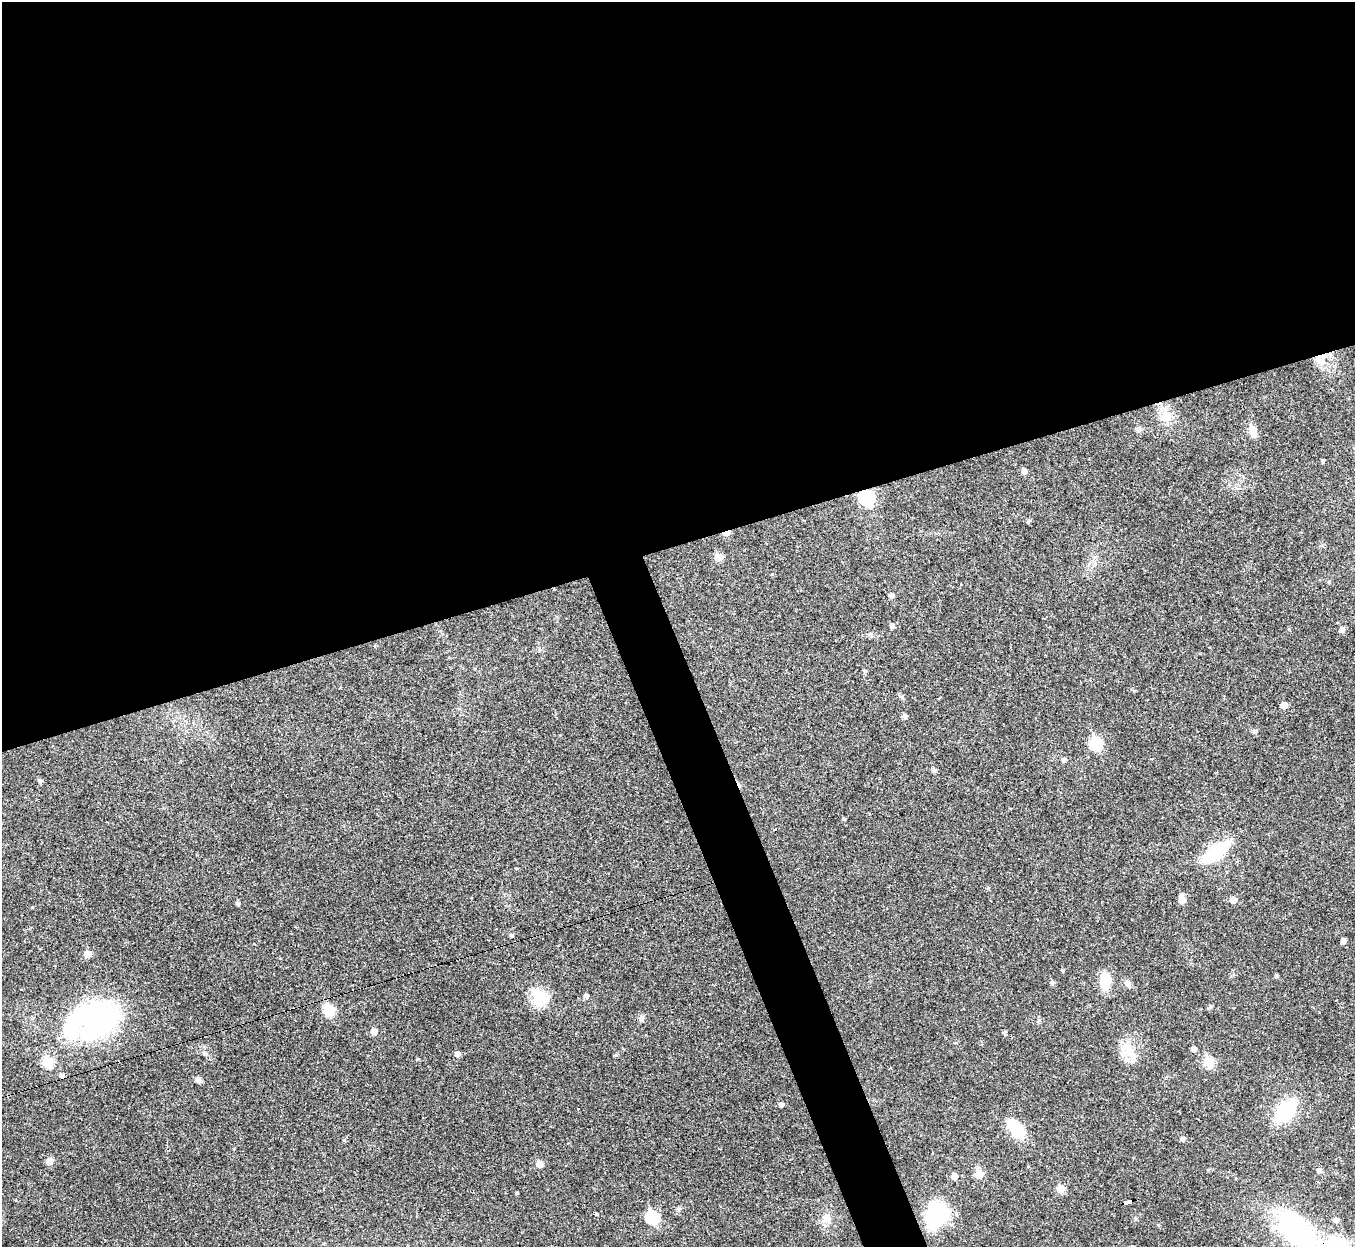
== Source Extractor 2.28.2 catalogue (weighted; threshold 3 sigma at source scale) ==
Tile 2 of 4 x 4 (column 2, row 1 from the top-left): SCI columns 1354-2706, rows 3879-5123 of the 5413 x 5393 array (HDU 1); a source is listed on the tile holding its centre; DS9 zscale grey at full resolution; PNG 1357 x 1249 px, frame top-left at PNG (2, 2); no overlay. Shown black and unused: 46% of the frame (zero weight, under 2 of 3 exposures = <1% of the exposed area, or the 3 px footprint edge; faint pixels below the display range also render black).
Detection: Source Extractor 2.28.2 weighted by HDU 2 'WHT'; one run over the whole footprint, this tile lists its part. Background 0.0387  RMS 0.0048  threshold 0.0214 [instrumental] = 3 sigma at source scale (4.5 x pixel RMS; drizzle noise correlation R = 1.50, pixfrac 1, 0.05/0.05 arcsec/px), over >= 5 px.
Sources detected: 83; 1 inside a brighter object's white glare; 6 cosmic-ray / hot-pixel residue — not listed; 2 inside a brighter listed object's ellipse — not listed separately; the other 74 listed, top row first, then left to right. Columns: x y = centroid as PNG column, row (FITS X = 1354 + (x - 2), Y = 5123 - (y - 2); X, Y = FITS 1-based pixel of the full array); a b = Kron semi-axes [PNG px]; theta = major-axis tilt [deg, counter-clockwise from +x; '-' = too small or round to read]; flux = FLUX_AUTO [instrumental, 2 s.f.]
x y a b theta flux
1320 361 12 11 - 4.8
1166 416 17 12 -72 6.5
1139 429 8 6 20 1.6
1253 431 13 8 -81 4.2
1323 461 5 4 - 0.71
1024 471 5 5 - 2.3
866 498 7 7 - 76
1029 521 6 4 65 0.77
726 533 7 4 19 5.1
718 557 5 5 - 8.3
772 574 4 4 - 0.43
1329 582 5 5 - 0.54
961 584 3 3 - 0.72
891 595 5 5 - 1.6
892 626 5 5 - 1.5
1342 630 6 5 - 2.4
865 671 5 5 - 0.73
901 697 8 4 -37 0.84
1284 705 5 5 - 4
905 716 5 5 - 1.4
1255 731 7 4 45 0.73
1096 744 6 6 - 32
1064 760 5 5 - 1.3
934 770 6 5 - 1.1
40 781 5 5 - 1.2
844 819 4 4 - 0.63
1215 852 24 10 35 34
1182 900 6 6 - 4
1233 900 6 5 - 3.4
238 903 4 4 - 1.1
512 935 4 4 - 0.98
1343 941 5 5 - 1.8
88 954 5 5 - 6
1062 970 4 4 - 0.59
1276 976 4 4 - 0.97
1105 981 18 11 -85 10
1052 982 6 5 - 0.98
1127 983 11 7 -63 1.9
586 996 5 5 - 1.5
539 998 24 19 -45 11
329 1011 6 6 - 27
99 1018 37 32 40 98
641 1018 8 6 65 1.4
374 1032 5 5 - 3.8
1005 1032 5 4 - 0.78
1194 1049 5 4 - 2
1130 1052 32 12 -58 8.6
204 1054 6 5 - 0.92
457 1054 5 5 - 2.1
616 1055 5 4 - 0.66
417 1059 5 3 - 0.41
48 1062 6 6 - 23
1209 1062 6 5 - 21
198 1080 9 6 -28 1.6
781 1104 5 4 - 1.6
1285 1111 20 12 49 38
1016 1129 19 11 -56 16
1182 1139 5 5 - 1.4
49 1161 5 5 - 5
539 1164 5 5 - 4.9
1319 1170 5 5 - 1.7
979 1174 6 5 - 12
954 1177 6 5 - 3.5
1060 1189 6 5 - 7.9
517 1193 3 3 - 0.54
1128 1202 9 4 17 65
678 1209 6 5 - 0.9
596 1214 3 3 - 1.6
936 1215 29 22 58 30
652 1218 7 6 - 36
827 1218 15 11 89 4.4
1336 1220 5 5 - 2
1297 1230 36 22 -42 85
1338 1245 23 15 -17 28
Overlapping masked pixels (flux is a lower limit): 4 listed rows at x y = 866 498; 726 533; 1128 1202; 1338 1245
Isophote crosses this tile's border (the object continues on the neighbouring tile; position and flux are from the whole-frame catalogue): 2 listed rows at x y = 1297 1230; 1338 1245
Unlisted compact peaks at least as high as the median listed source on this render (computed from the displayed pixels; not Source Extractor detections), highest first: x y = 32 907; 1210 1007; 1289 629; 1039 1020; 1134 691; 1158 1225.